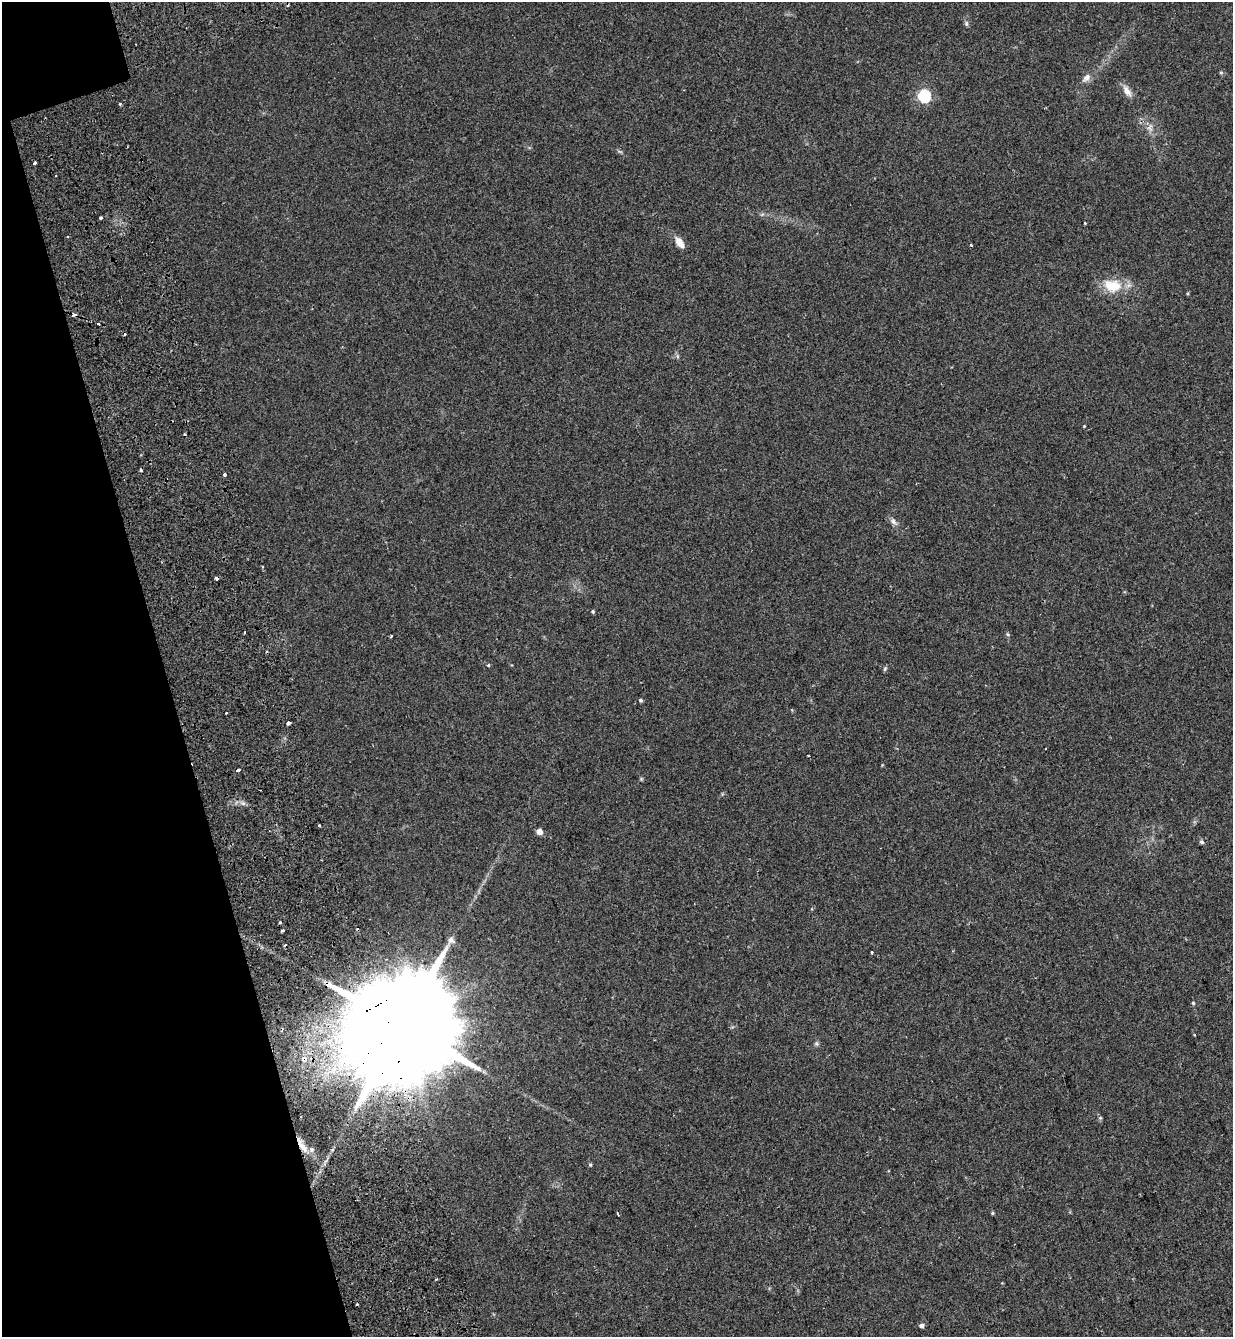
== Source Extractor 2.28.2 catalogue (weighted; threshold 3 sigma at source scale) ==
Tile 5 of 4 x 4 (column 1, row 2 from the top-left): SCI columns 244-1474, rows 2825-4159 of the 5465 x 5645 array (HDU 1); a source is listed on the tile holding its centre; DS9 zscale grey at full resolution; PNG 1235 x 1339 px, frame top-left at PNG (2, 2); no overlay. Shown black and unused: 14% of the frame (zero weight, under 2 of 3 exposures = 11% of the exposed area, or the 3 px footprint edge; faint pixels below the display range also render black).
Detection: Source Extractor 2.28.2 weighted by HDU 2 'WHT'; one run over the whole footprint, this tile lists its part. Background 0.0335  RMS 0.005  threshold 0.0223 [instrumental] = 3 sigma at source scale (4.5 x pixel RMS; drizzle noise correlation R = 1.50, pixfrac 1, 0.0396/0.0396 arcsec/px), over >= 5 px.
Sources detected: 54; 1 too faint to see at this stretch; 8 cosmic-ray / hot-pixel residue — not listed; the other 45 listed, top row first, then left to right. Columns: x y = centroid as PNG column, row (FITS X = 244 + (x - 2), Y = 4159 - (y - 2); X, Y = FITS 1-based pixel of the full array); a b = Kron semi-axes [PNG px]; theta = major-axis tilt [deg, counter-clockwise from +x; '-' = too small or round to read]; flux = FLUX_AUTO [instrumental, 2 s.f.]
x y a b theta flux
966 23 7 5 -89 0.89
1221 72 5 4 - 0.62
1086 78 13 8 45 2.6
1127 91 16 8 -55 3.4
924 96 6 6 - 56
35 163 3 3 - 1.5
101 218 3 3 - 1.5
1084 223 3 2 - 0.57
67 237 3 3 - 0.53
680 243 16 8 -56 3.9
971 245 3 3 - 1.2
1112 286 23 15 -11 12
98 324 3 3 - 2.1
677 356 6 4 -89 0.78
1084 426 3 3 - 0.33
224 475 3 3 - 1.1
893 521 11 6 -60 1.7
593 611 4 4 - 0.62
1008 634 6 4 -38 0.65
391 636 3 3 - 0.83
488 665 5 4 - 0.5
885 669 6 4 88 0.64
640 700 4 4 - 0.77
226 713 3 3 - 0.86
288 723 4 3 - 4.7
238 770 4 3 - 2.8
243 803 7 4 -19 1.1
319 825 3 3 - 2
539 832 5 5 - 3.9
1202 842 6 5 - 0.91
812 909 4 3 - 0.37
280 922 3 3 - 1.1
282 931 3 3 - 1
872 952 3 3 - 1.2
1193 1003 5 4 - 0.53
401 1025 41 25 -77 18000
816 1043 6 5 - 0.8
304 1058 6 5 - 3.2
1100 1118 5 4 - 0.59
302 1146 20 6 -55 4.3
311 1149 4 3 - 8.5
590 1165 5 4 - 0.5
992 1213 4 4 - 0.5
618 1214 3 2 - 0.82
921 1326 4 4 - 1.7
Overlapping masked pixels (flux is a lower limit): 3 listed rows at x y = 401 1025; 304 1058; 302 1146
Unlisted compact peaks at least as high as the median listed source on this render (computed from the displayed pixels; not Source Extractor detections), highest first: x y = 120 104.